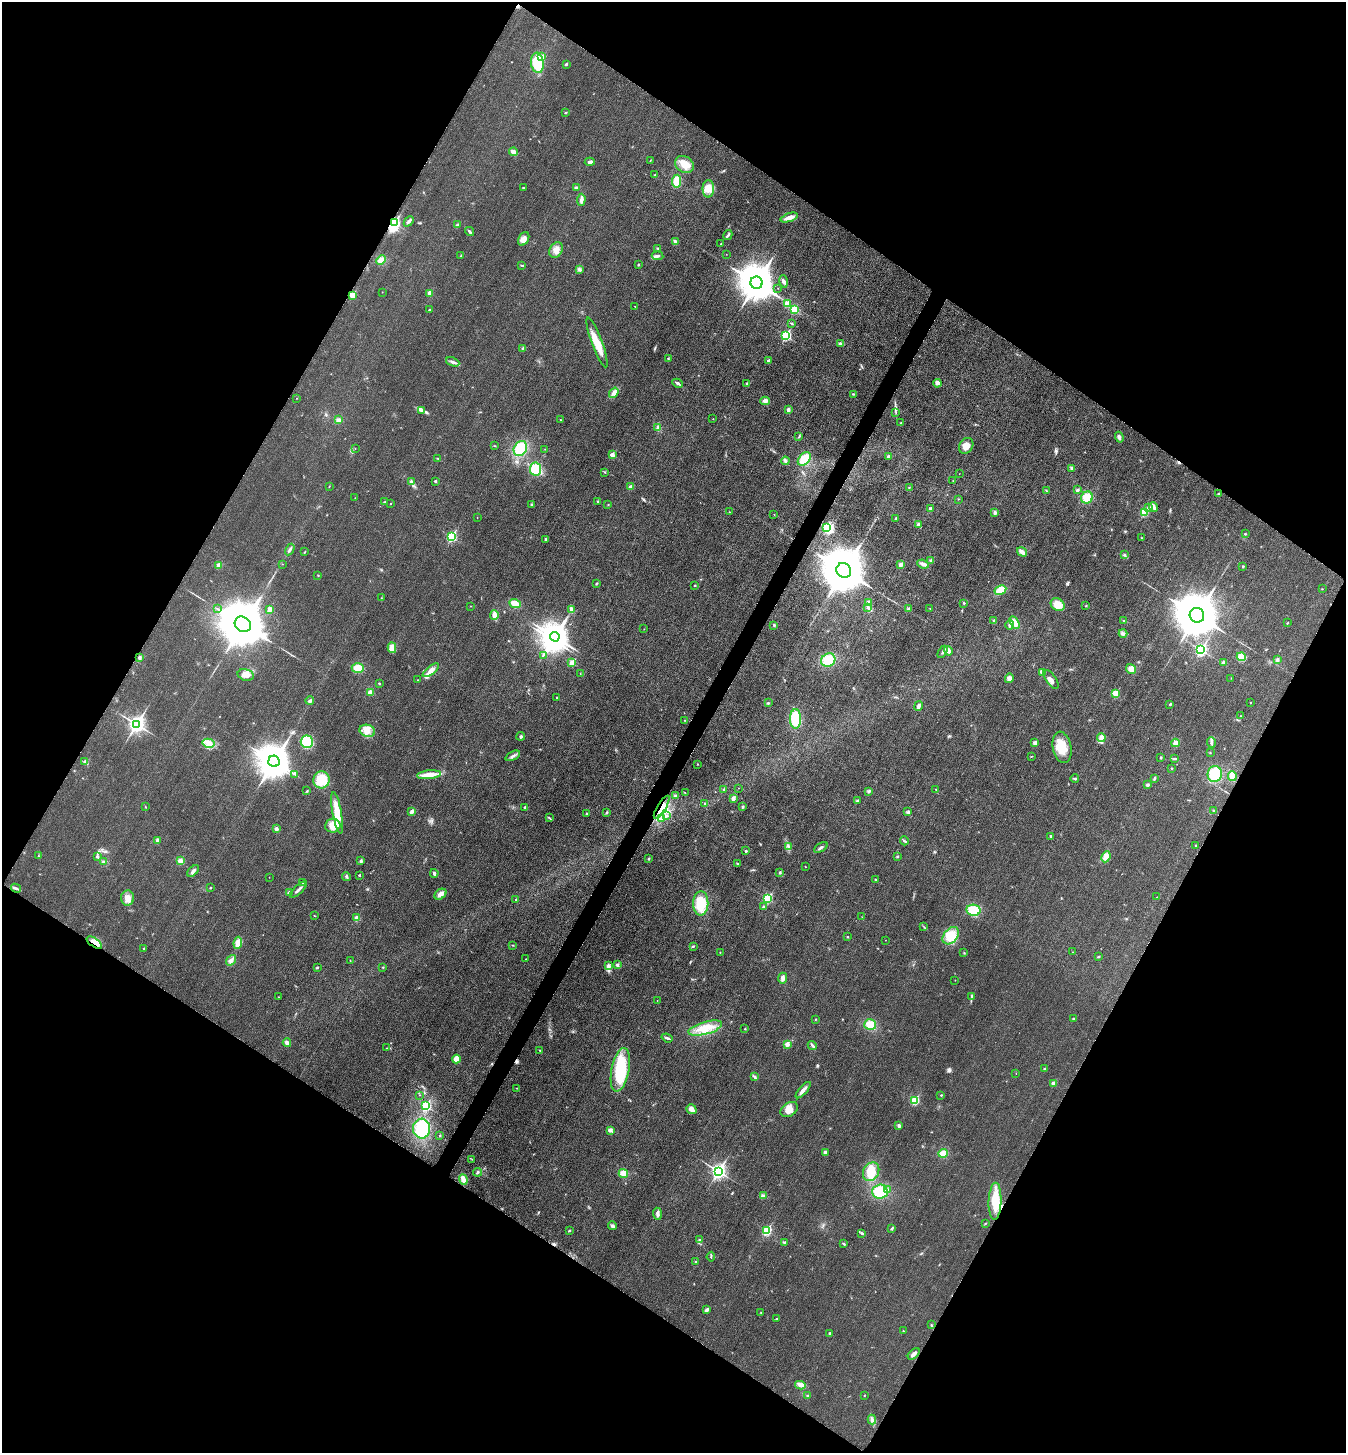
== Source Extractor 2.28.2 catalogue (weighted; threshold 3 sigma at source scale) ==
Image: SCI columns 168-5542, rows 21-5822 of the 5850 x 5845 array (HDU 1 of 3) = the unmasked area's bounding box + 8 px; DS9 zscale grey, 4 x 4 block average (1 PNG px = mean of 4 x 4 image px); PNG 1348 x 1455 px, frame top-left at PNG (2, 2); each listed source drawn as its Kron ellipse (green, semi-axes under 4 px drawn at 4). Shown black and unused: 48% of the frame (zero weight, under 3 of 4 exposures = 2% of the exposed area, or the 3 px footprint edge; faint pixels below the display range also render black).
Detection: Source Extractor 2.28.2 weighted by HDU 2 'WHT'. Background 0.0192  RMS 0.0054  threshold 0.0243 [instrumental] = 3 sigma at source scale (4.5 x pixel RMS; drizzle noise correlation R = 1.50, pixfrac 1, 0.05/0.05 arcsec/px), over >= 5 px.
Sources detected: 394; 5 inside a brighter object's white glare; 5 cosmic-ray / hot-pixel residue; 1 long thin detection or spike segment (spike, bleed or trail) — neither listed nor drawn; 1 coinciding with a brighter row at this scale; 14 inside a brighter listed object's ellipse — not listed separately; the other 368 listed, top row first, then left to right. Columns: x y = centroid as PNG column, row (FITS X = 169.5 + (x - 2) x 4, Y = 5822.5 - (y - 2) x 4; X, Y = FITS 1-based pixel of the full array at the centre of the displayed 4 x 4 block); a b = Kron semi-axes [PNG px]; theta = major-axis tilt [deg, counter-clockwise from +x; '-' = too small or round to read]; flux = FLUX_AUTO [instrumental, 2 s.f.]
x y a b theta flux
542 57 2 2 - 37
537 63 10 6 -84 110
566 64 2 2 - 7.7
565 113 2 2 - 2
513 152 4 3 - 16
650 161 3 2 - 1.7
590 162 5 3 - 10
684 164 10 8 -33 35
655 175 2 2 - 6.5
676 181 6 4 83 40
523 188 2 2 - 2.5
576 188 4 2 - 3.8
708 189 9 5 90 22
581 200 6 3 87 15
789 218 9 3 18 26
409 221 6 3 48 8.8
394 223 3 2 - 360
457 225 4 2 - 2.7
470 231 5 2 - 5.2
728 235 5 2 - 5.2
524 239 7 5 60 21
675 241 4 3 - 7.1
721 244 2 2 - 1.3
657 248 3 2 - 2
556 250 8 6 63 22
726 254 2 2 - 0.71
461 255 2 2 - 1.3
658 256 6 3 -7 7.2
381 260 5 4 - 28
522 265 4 2 - 2.1
638 265 2 2 - 2.9
579 269 4 2 - 3.6
784 281 6 2 -77 6.4
756 283 6 6 - 11000
778 288 2 2 - 0.79
382 292 2 2 - 1.1
430 293 2 2 - 50
352 295 2 2 - 79
787 304 2 2 - 71
635 306 2 2 - 2.5
429 310 2 2 - 1.7
794 310 2 2 - 150
792 323 3 2 - 2.4
786 335 3 2 - 340
597 342 26 5 -70 68
840 343 4 3 - 4.9
523 348 3 2 - 3
668 359 4 2 - 3
768 361 2 2 - 17
453 362 7 3 -22 8.4
677 383 5 2 - 6.8
747 383 3 2 - 2.7
937 383 4 3 - 8.6
614 393 5 3 - 18
853 394 3 2 - 2.4
297 398 2 2 - 0.9
765 401 4 3 - 12
788 410 3 2 - 9.6
422 411 3 2 - 5.5
896 412 2 2 - 1.4
713 419 2 2 - 0.76
339 420 4 3 - 10
560 420 2 2 - 3.6
901 423 2 2 - 4.6
658 427 4 2 - 3.4
799 437 3 2 - 2.6
1119 437 5 3 - 9.1
495 446 2 2 - 1.2
966 446 8 6 56 25
355 448 2 2 - 1.2
520 448 8 6 58 87
545 449 2 2 - 0.81
612 455 2 2 - 52
888 457 2 2 - 14
438 458 2 2 - 1.2
804 459 7 5 44 58
785 461 4 3 - 5.6
1072 468 3 2 - 4.8
536 469 6 5 - 76
605 472 3 2 - 1.7
959 474 2 2 - 0.63
435 481 2 2 - 9.9
953 481 2 2 - 0.78
411 482 3 3 - 8.6
329 486 3 2 - 1.3
630 487 2 2 - 27
909 487 2 2 - 1.1
1046 490 3 2 - 1.9
1077 490 4 3 - 6.2
1218 494 3 2 - 4.2
1087 497 6 5 - 48
355 498 2 2 - 1.2
958 499 2 2 - 1.1
598 501 3 2 - 2.3
384 502 2 2 - 1.8
390 504 2 2 - 2.5
531 504 2 2 - 2
608 505 2 2 - 1.6
1153 507 5 2 - 17
930 508 2 2 - 10
1149 508 3 3 - 5.8
729 512 2 2 - 1.3
1144 512 2 2 - 170
995 513 3 3 - 6.2
774 514 2 2 - 0.84
477 517 2 2 - 0.8
896 518 3 2 - 2.7
918 525 2 2 - 21
827 528 3 2 - 220
1245 534 2 2 - 4.7
451 537 3 2 - 310
1141 538 2 2 - 1.7
546 539 3 2 - 6.4
290 550 6 2 60 6.3
304 552 3 2 - 2.1
1022 552 5 3 - 19
1124 555 3 2 - 3.3
931 560 2 2 - 17
283 564 2 2 - 0.67
923 564 6 3 -22 12
219 565 2 2 - 58
901 565 2 2 - 33
1243 567 3 2 - 2.6
844 570 8 7 - 22000
318 575 2 2 - 2.2
596 583 3 2 - 2.5
695 585 2 2 - 5.5
1322 589 2 2 - 1.3
1000 590 6 4 30 43
381 598 2 2 - 0.93
869 602 2 2 - 24
515 603 6 4 -23 32
964 603 2 2 - 3
1058 605 7 6 - 33
471 606 2 2 - 0.8
1086 606 3 2 - 1.6
868 608 3 3 - 5.1
930 608 2 2 - 1.4
218 609 2 2 - 1.4
571 609 4 3 - 17
909 609 2 2 - 20
269 610 4 2 - 22
494 615 4 3 - 18
1197 615 7 7 - 20000
994 621 3 2 - 5.4
1124 621 2 2 - 0.91
1014 623 7 4 -60 30
1288 623 3 2 - 1.8
243 624 8 7 - 26000
774 625 3 2 - 3.3
1010 625 5 2 - 13
644 629 2 2 - 0.91
1123 633 4 3 - 6.4
555 637 5 4 - 4300
392 648 5 4 - 27
1201 650 3 2 - 650
948 651 5 3 - 12
943 652 7 2 61 6.7
543 655 2 2 - 1.7
1241 657 4 4 - 26
139 658 2 2 - 14
828 660 7 6 - 73
1277 660 3 3 - 5.9
1223 662 3 2 - 8
572 663 2 2 - 77
358 668 6 4 1 31
1131 669 5 4 - 16
431 670 10 4 37 19
1042 672 4 4 - 15
580 673 2 2 - 1.4
246 675 8 5 -13 21
1009 678 5 4 - 12
1231 678 2 2 - 0.87
1051 679 11 5 -54 16
417 680 2 2 - 1.4
379 683 2 2 - 1.8
370 692 4 3 - 14
1116 693 2 2 - 110
557 698 2 2 - 8
310 701 4 3 - 7.5
768 703 2 2 - 1.7
1251 703 2 2 - 3.5
1170 704 3 2 - 3.6
919 706 5 3 - 8.5
1241 716 2 2 - 1.5
795 719 10 5 -90 100
684 720 2 2 - 1.2
136 724 3 3 - 1500
367 731 8 6 -18 26
521 736 4 2 - 5
1101 738 4 4 - 13
307 742 6 6 - 150
209 743 6 4 -12 16
1035 743 2 2 - 30
1175 743 4 3 - 13
1211 743 5 3 - 7.9
1062 747 16 9 -80 71
1210 753 2 2 - 1.6
513 756 8 2 26 8.2
1031 757 2 2 - 1.1
1161 757 2 2 - 3.1
1175 759 2 2 - 2
274 761 6 5 - 7100
85 762 2 2 - 17
698 764 2 2 - 1.6
1172 768 2 2 - 2.8
295 774 2 2 - 2.2
1215 774 8 7 - 79
429 775 12 4 5 32
1232 776 5 3 - 24
1154 778 4 2 - 4.5
1075 779 4 2 - 4.2
321 780 8 8 - 94
1147 785 3 3 - 5.9
739 788 2 2 - 0.94
723 789 2 2 - 1.9
936 789 3 2 - 2
307 791 3 2 - 2.6
869 791 3 3 - 4.3
685 793 2 2 - 1.4
675 795 3 2 - 4
733 798 2 2 - 33
857 801 3 2 - 2.9
705 803 3 2 - 2.5
145 807 2 2 - 1.3
525 807 2 2 - 13
662 807 13 2 58 20
743 807 3 2 - 3.4
1213 810 3 2 - 2
412 811 4 2 - 15
606 812 2 2 - 2.2
908 812 3 2 - 2.7
337 813 21 4 -80 71
586 814 2 2 - 5.6
666 816 2 2 - 1.4
549 818 4 2 - 3.4
661 819 2 2 - 1.6
333 826 8 7 - 31
276 829 3 3 - 8.6
1050 836 2 2 - 7.2
158 840 3 3 - 9
904 841 5 2 - 5.3
1195 845 2 2 - 1.9
788 847 4 3 - 6.1
821 848 7 2 34 7.1
746 851 2 2 - 9.5
38 856 2 2 - 1.1
897 856 3 2 - 2.9
98 857 3 2 - 4.4
1106 857 6 4 65 24
649 859 2 2 - 4.1
180 861 3 3 - 12
361 861 3 3 - 4
104 862 3 2 - 2.9
737 863 2 2 - 3
805 867 2 2 - 1.9
193 871 7 3 43 8.6
434 873 4 2 - 6.7
780 873 2 2 - 11
359 875 2 2 - 8.4
346 876 4 2 - 7
269 877 2 2 - 0.94
875 879 2 2 - 1.7
302 883 2 2 - 1.4
16 888 5 2 - 6.2
210 888 2 2 - 2.3
298 889 11 2 44 9.4
289 892 3 2 - 4.2
440 894 6 4 36 17
1157 897 2 2 - 0.98
128 898 7 6 - 24
767 898 2 2 - 240
516 900 3 2 - 2.8
701 903 12 7 89 92
763 907 2 2 - 4.9
973 910 7 5 -11 63
314 915 3 2 - 1.3
862 917 2 2 - 0.56
357 918 2 2 - 46
924 927 2 2 - 1.8
951 936 10 6 48 58
848 937 2 2 - 1.9
885 940 2 2 - 1.1
94 943 9 3 -34 23
238 943 6 4 82 29
513 945 2 2 - 1.4
693 946 3 2 - 2.5
143 948 2 2 - 5.5
720 952 2 2 - 1.2
1073 952 2 2 - 2
964 953 2 2 - 1.8
1098 957 3 2 - 2.5
525 959 2 2 - 1.4
231 960 6 3 51 8.6
350 960 2 2 - 1.1
608 965 3 2 - 3.1
617 965 2 2 - 19
317 967 3 2 - 2.9
383 967 2 2 - 1.7
783 978 6 4 88 11
955 980 2 2 - 0.91
279 997 2 2 - 1.1
971 997 3 2 - 2.1
657 1000 2 2 - 0.71
816 1019 2 2 - 1.8
1073 1019 3 2 - 2.8
870 1025 6 5 - 50
705 1028 17 6 16 62
745 1029 2 2 - 2.7
667 1038 6 2 -20 6
287 1043 4 3 - 13
787 1044 2 2 - 39
812 1045 5 2 - 5.3
387 1048 2 2 - 1.8
540 1051 2 2 - 1.7
456 1059 4 3 - 28
1044 1069 2 2 - 5.2
620 1070 22 9 79 190
1016 1073 2 2 - 1.1
755 1077 4 3 - 5.9
1054 1083 2 2 - 41
517 1088 2 2 - 1.3
803 1090 10 3 49 14
419 1095 2 2 - 1
941 1095 2 2 - 3
915 1100 2 2 - 200
426 1106 3 2 - 270
691 1109 5 4 - 14
789 1110 9 6 34 30
899 1126 4 3 - 5.5
422 1129 10 8 -87 120
610 1130 3 3 - 5.1
440 1136 2 2 - 3.2
825 1152 2 2 - 23
943 1153 5 4 - 29
472 1159 2 2 - 0.64
718 1171 3 3 - 1100
478 1172 4 2 - 4.2
871 1172 10 7 60 51
623 1173 5 4 - 28
463 1179 5 3 - 26
888 1190 3 2 - 3.1
880 1192 8 7 - 98
763 1196 3 3 - 8.4
995 1201 18 6 88 84
657 1214 6 3 -85 9.6
985 1223 2 2 - 1.4
612 1226 4 3 - 8
892 1229 3 2 - 3.6
569 1231 3 2 - 2.4
767 1231 2 2 - 250
862 1233 3 2 - 4.4
699 1240 3 2 - 4
784 1242 2 2 - 1.6
844 1244 3 2 - 3.3
711 1257 5 2 - 3.3
696 1262 2 2 - 3.1
707 1310 4 2 - 10
761 1313 2 2 - 1.3
776 1318 3 2 - 2
931 1325 2 2 - 1.3
903 1331 2 2 - 1.2
830 1333 2 2 - 8
914 1354 7 2 43 15
800 1385 5 4 - 11
864 1395 2 2 - 1.3
808 1396 2 2 - 18
872 1420 5 3 - 7.3
Overlapping masked pixels (flux is a lower limit): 3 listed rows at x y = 394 223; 662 807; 94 943
Diffuse or blended objects may show on this block-average render without a row.